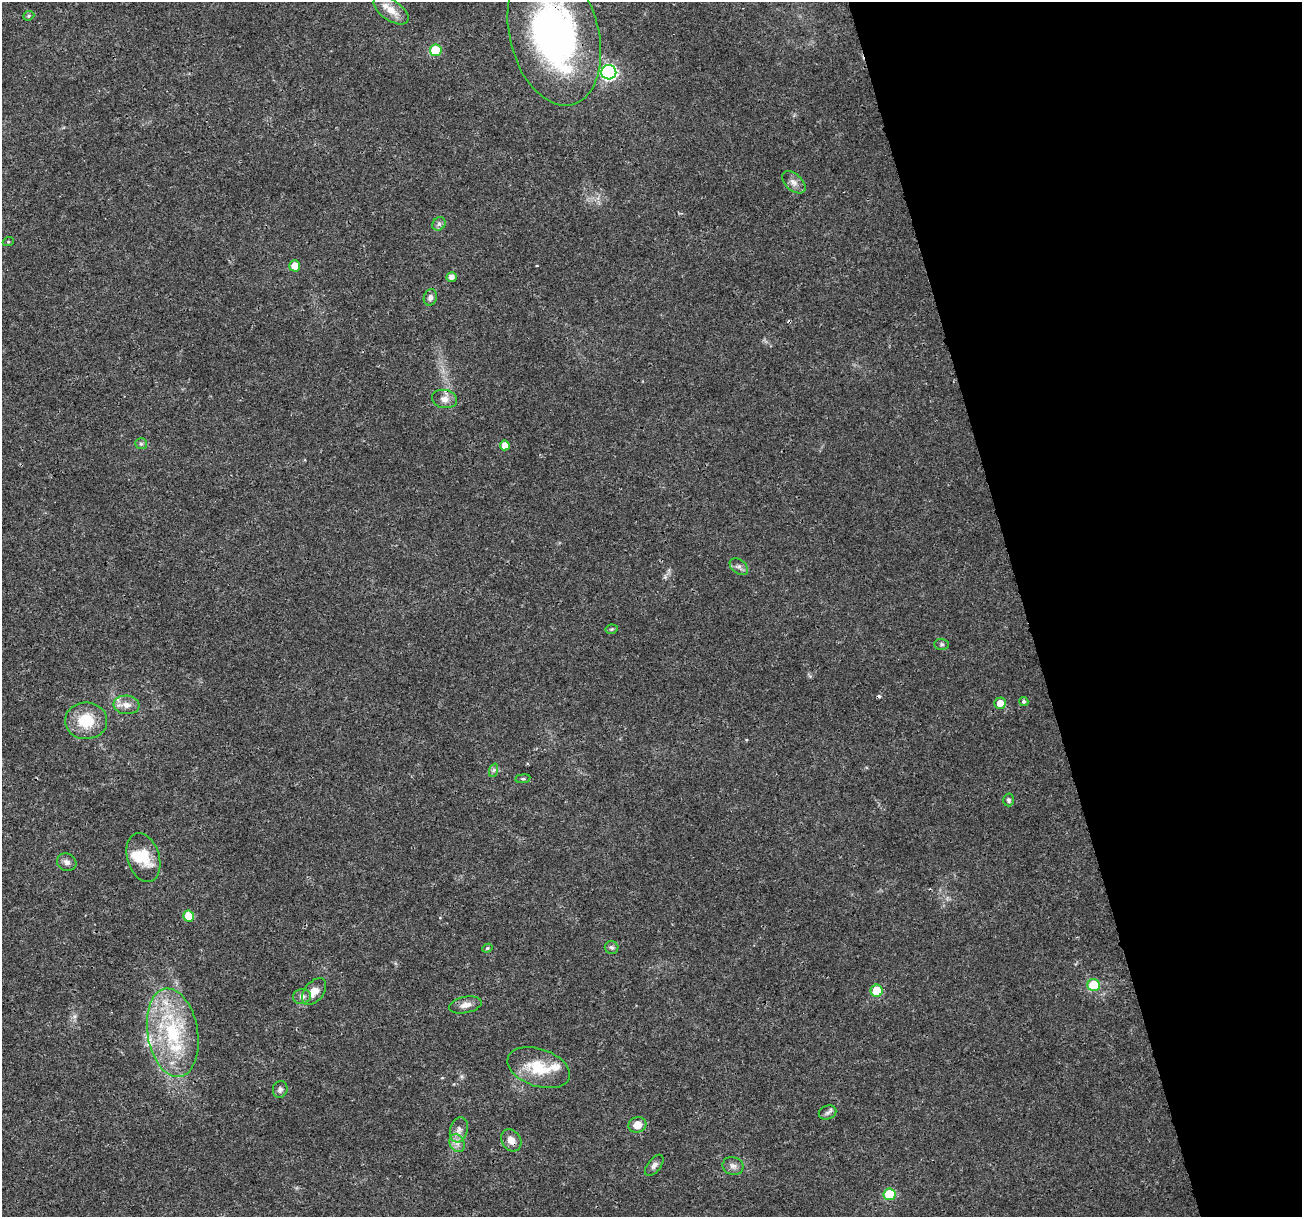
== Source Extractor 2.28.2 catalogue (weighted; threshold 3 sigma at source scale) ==
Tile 12 of 4 x 4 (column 4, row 3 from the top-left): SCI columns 3913-5212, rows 1326-2540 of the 5216 x 5025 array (HDU 1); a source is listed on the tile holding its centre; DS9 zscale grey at full resolution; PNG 1304 x 1219 px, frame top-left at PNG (2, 2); each listed source drawn as its Kron ellipse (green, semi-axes under 4 px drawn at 4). Shown black and unused: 21% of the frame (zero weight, under 3 of 4 exposures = <1% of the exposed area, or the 3 px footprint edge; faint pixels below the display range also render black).
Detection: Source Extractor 2.28.2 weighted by HDU 2 'WHT'; one run over the whole footprint, this tile lists its part. Background 0.0139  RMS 0.0023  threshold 0.0104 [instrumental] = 3 sigma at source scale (4.5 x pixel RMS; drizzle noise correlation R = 1.50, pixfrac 1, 0.0396/0.0396 arcsec/px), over >= 5 px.
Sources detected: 50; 1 inside a brighter object's white glare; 2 cosmic-ray / hot-pixel residue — neither listed nor drawn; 2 inside a brighter listed object's ellipse — not listed separately; the other 45 listed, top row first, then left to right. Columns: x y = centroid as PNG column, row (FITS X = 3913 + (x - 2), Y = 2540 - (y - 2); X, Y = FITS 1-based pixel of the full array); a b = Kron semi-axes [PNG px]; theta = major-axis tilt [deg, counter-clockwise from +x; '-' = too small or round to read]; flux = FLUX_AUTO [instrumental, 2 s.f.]
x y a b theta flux
391 10 20 10 -35 3.2
29 16 6 4 23 0.36
554 35 72 44 -75 75
436 50 6 5 - 11
609 72 7 7 - 53
794 182 14 8 -42 1.4
439 224 7 6 - 0.64
8 242 5 3 - 0.22
295 266 5 5 - 3
452 277 5 5 - 1.2
430 297 8 6 73 0.79
444 399 12 9 -12 1.7
141 444 6 5 - 0.4
505 445 5 5 - 2.2
739 567 10 6 -38 0.88
612 629 6 4 11 0.31
942 644 7 5 -1 0.45
1024 701 4 4 - 0.49
1000 703 6 5 - 2.2
126 705 13 9 -6 1.9
86 721 21 18 1 7.1
494 770 7 4 71 0.45
523 779 7 4 7 0.38
1008 800 6 5 - 0.5
143 858 25 16 -73 5.8
67 862 10 8 -27 0.97
189 916 5 5 - 5
612 947 7 6 - 0.53
487 948 5 4 - 0.35
1094 985 6 6 - 8.5
877 991 6 6 - 5.5
314 992 15 9 51 2.3
302 997 9 7 10 1.1
465 1005 16 8 12 1.7
173 1033 45 25 -81 21
539 1068 32 18 -19 8.2
280 1089 8 7 - 0.76
828 1113 9 7 24 0.69
637 1125 9 8 - 2.4
459 1130 13 8 73 1.5
511 1140 12 9 -54 1.9
457 1143 9 7 -62 1.2
654 1165 12 6 52 0.9
733 1166 10 9 - 1.2
890 1194 6 6 - 11
Overlapping masked pixels (flux is a lower limit): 2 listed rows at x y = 554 35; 511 1140
Isophote crosses this tile's border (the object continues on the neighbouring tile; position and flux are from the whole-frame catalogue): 1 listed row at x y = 554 35